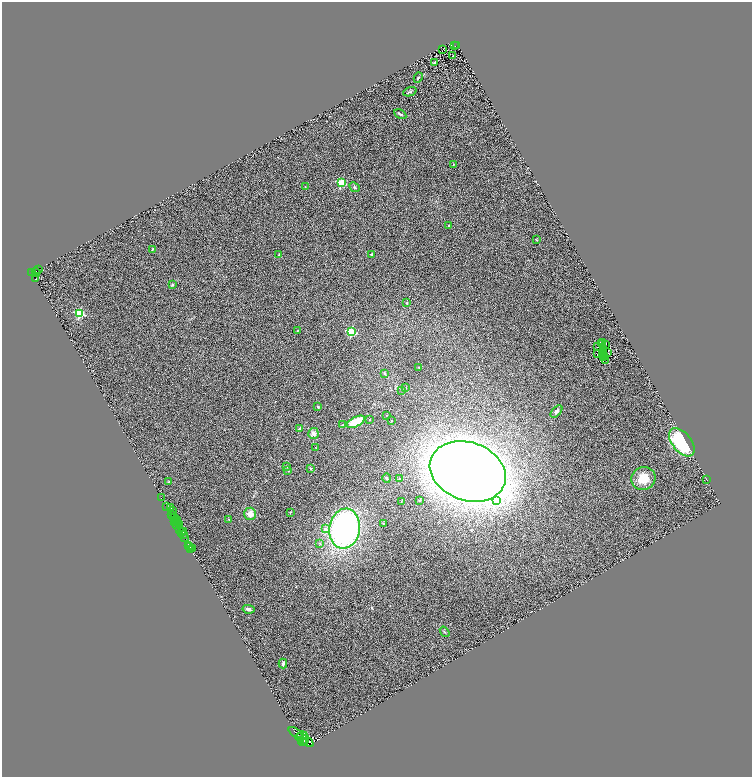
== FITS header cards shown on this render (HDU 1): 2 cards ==
NAXIS1  =                 1500
NAXIS2  =                 1550

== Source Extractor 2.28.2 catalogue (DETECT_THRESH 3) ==
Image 1500 x 1550 px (HDU 1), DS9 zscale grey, zoomed out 1/2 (1 PNG px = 2 x 2 image px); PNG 754 x 779 px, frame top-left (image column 1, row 1550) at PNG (2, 2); each listed source drawn as its Kron ellipse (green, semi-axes under 4 px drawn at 4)
Background 1.23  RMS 0.51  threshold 1.54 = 3 sigma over >= 5 px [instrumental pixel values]
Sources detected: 138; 37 cannot appear on this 1/2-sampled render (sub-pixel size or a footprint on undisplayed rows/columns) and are neither listed nor drawn; the other 101 listed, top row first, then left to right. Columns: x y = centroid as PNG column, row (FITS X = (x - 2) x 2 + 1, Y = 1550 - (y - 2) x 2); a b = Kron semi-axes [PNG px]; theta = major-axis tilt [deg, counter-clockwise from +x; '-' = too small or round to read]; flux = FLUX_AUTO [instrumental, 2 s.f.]
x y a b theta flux
457 45 2 1 - 68
455 46 2 1 - 57
443 50 2 1 - 23
453 56 2 2 - 73
435 62 3 3 - 120
418 78 5 3 - 100
410 92 7 3 22 140
400 114 6 3 -31 140
453 164 3 2 - 49
341 183 3 3 - 5600
305 187 2 1 - 22
355 187 5 3 - 150
448 225 3 3 - 74
536 240 3 2 - 43
152 249 4 2 - 85
279 255 2 2 - 52
372 255 2 2 - 710
38 269 2 1 - 78
36 272 4 3 - 330
32 273 3 2 - 350
35 279 2 1 - 270
172 285 4 3 - 120
407 303 2 2 - 130
79 314 3 3 - 8600
298 331 3 3 - 52
351 332 3 3 - 7700
603 342 2 1 - 43
602 344 2 2 - 33
606 344 3 1 - 87
598 347 2 1 - 39
604 349 2 1 - 6.6
603 353 2 1 - 9.2
608 353 2 1 - 23
598 354 4 2 - 43
605 356 2 1 - 25
603 358 2 1 - 10
605 360 2 1 - 10
419 367 3 3 - 65
385 373 4 3 - 110
405 388 3 3 - 60
402 390 3 2 - 42
318 407 3 3 - 120
556 411 7 4 48 270
386 415 2 2 - 41
370 420 2 2 - 120
391 421 2 2 - 160
356 422 10 5 27 2500
343 424 3 3 - 73
299 429 4 3 - 220
313 433 5 5 - 470
682 442 16 9 -51 7900
316 448 3 2 - 30
286 467 4 4 - 120
311 468 4 3 - 100
288 470 4 3 - 110
468 471 39 29 -20 170000
387 478 4 3 - 180
643 478 12 11 - 1800
400 479 3 3 - 130
706 479 3 2 - 39
168 482 3 2 - 42
161 498 2 1 - 310
420 500 2 2 - 130
401 501 2 2 - 31
497 501 4 3 - 2600
167 507 2 2 - 1800
171 508 2 1 - 90
172 511 2 1 - 440
290 512 2 2 - 86
250 514 6 6 - 870
171 515 3 2 - 1000
173 515 2 1 - 300
174 518 2 1 - 84
176 519 2 2 - 260
229 519 3 2 - 54
177 521 2 1 - 850
175 522 3 1 - 920
383 523 3 2 - 51
177 525 2 2 - 620
180 525 2 1 - 120
325 529 3 3 - 470
345 529 20 15 81 29000
180 530 2 2 - 810
183 531 2 1 - 250
181 532 2 1 - 190
183 534 3 2 - 350
184 538 2 1 - 1300
320 543 4 3 - 120
189 545 3 2 - 3000
190 547 2 1 - 1600
192 548 2 1 - 72
191 550 3 1 - 320
248 609 6 4 -11 300
445 632 6 2 -54 96
283 664 5 3 - 230
296 733 8 3 -29 3200
302 736 5 3 - 610
300 738 5 2 - 15000
304 740 5 2 - 2100
307 741 7 2 -39 6400
302 742 4 2 - 4200
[37 sub-pixel or undisplayed-footprint detections neither listed nor drawn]